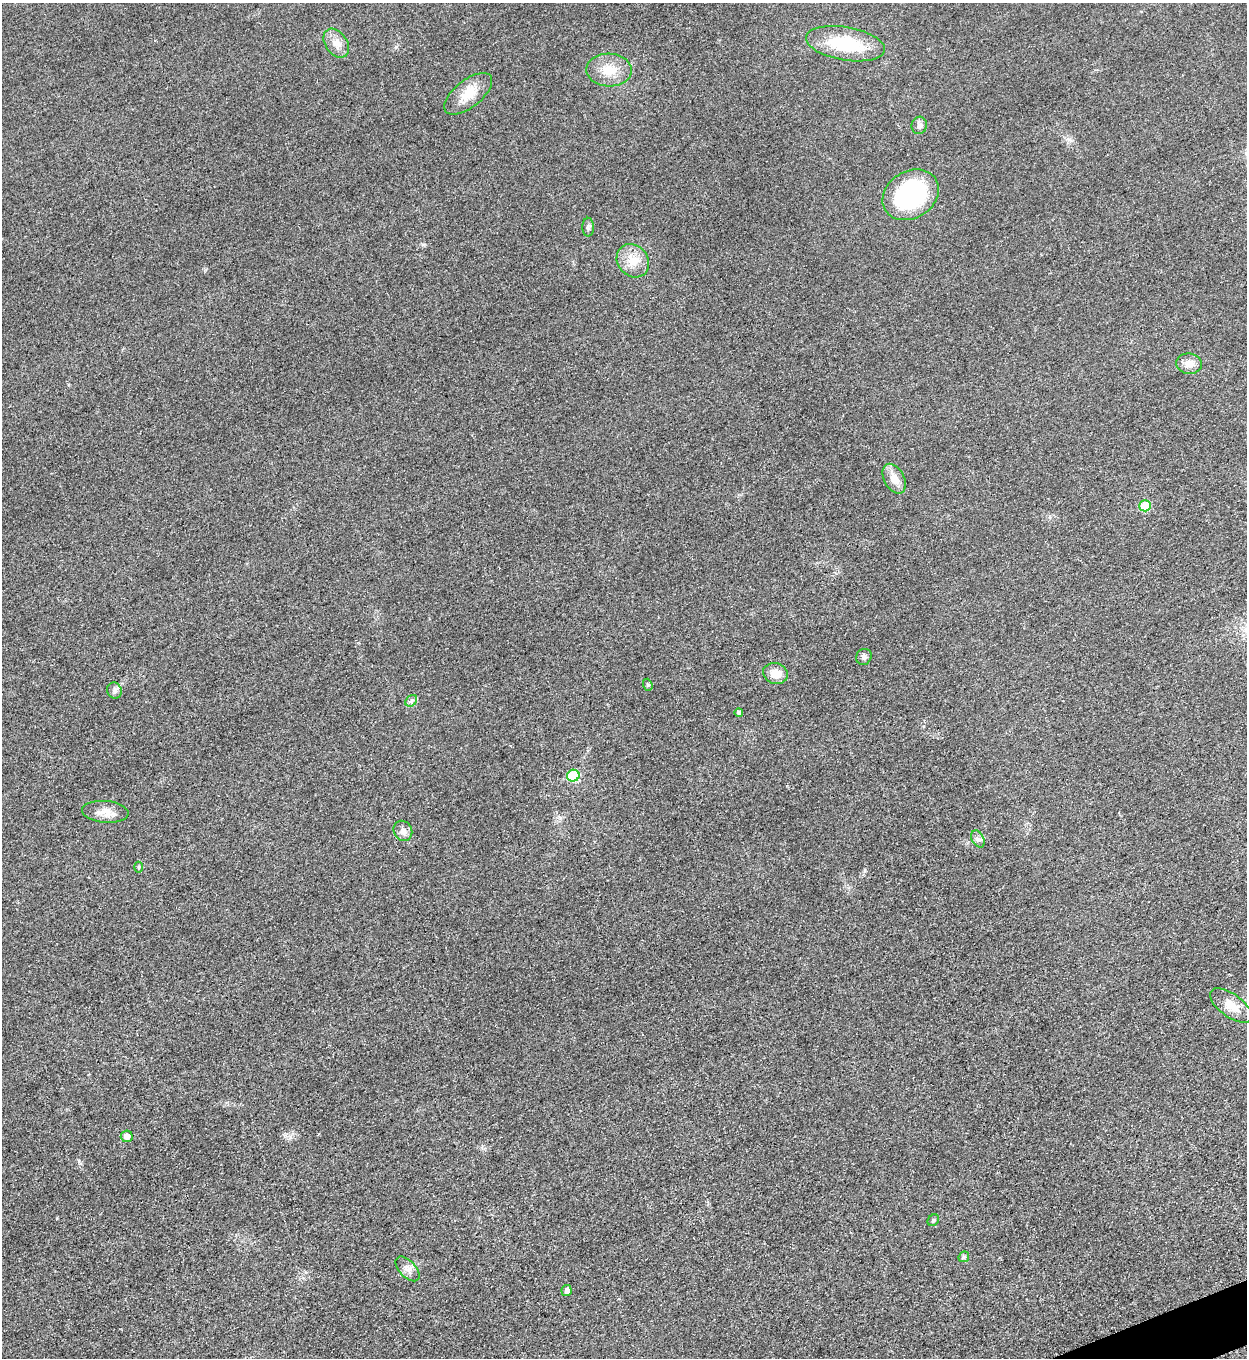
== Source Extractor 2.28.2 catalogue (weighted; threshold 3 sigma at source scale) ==
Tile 6 of 4 x 4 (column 2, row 2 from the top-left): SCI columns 1533-2777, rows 2720-4075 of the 5428 x 5441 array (HDU 1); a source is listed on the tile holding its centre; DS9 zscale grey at full resolution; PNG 1249 x 1360 px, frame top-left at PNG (2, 3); each listed source drawn as its Kron ellipse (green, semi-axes under 4 px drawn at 4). Shown black and unused: <1% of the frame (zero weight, under 3 of 5 exposures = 1% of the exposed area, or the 3 px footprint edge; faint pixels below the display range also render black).
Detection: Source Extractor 2.28.2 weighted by HDU 2 'WHT'; one run over the whole footprint, this tile lists its part. Background 0.0229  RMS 0.0048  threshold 0.0216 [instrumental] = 3 sigma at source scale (4.5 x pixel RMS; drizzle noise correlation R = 1.50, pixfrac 1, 0.05/0.05 arcsec/px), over >= 5 px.
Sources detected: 28; all 28 listed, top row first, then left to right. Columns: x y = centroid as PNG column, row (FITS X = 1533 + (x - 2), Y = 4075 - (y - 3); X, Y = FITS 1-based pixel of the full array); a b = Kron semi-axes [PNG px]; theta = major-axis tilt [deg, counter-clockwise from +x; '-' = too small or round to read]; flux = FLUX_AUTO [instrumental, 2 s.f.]
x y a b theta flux
336 43 16 11 -55 4.7
845 44 40 16 -10 27
609 70 23 16 -2 9.9
468 94 28 13 38 9.6
919 125 9 8 - 1.7
911 195 30 23 32 56
588 227 9 6 -89 1.3
633 261 18 15 -50 8.2
1189 364 13 10 -6 4.3
894 479 16 10 -61 5.2
1145 506 6 5 - 14
864 657 8 7 - 1.5
775 674 13 10 -16 5.7
648 685 6 4 -71 0.7
114 691 8 7 - 1.5
411 701 6 5 - 1.1
739 712 4 4 - 1.2
573 776 6 5 - 21
105 812 23 11 -5 5.4
403 831 10 9 - 2.9
978 839 9 6 -61 1.6
139 867 5 3 - 0.53
1231 1006 25 11 -36 7.4
127 1136 6 6 - 2.7
933 1220 6 5 - 0.86
964 1257 6 5 - 0.66
408 1269 15 8 -47 3.1
567 1290 6 5 - 2.1
Unlisted compact peaks at least as high as the median listed source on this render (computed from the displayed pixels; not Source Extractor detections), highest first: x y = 396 47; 423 245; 290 1137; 79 1161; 865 870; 57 1218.